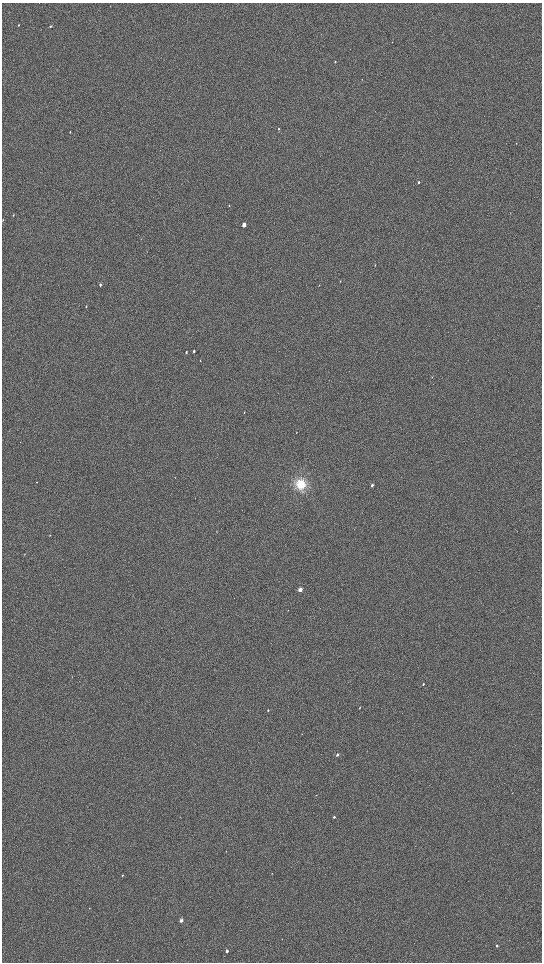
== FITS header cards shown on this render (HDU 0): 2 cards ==
NAXIS1  =                 1080 / length of data axis 1
NAXIS2  =                 1920 / length of data axis 2

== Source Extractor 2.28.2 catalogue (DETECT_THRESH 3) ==
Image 1080 x 1920 px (HDU 0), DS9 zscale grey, zoomed out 1/2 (1 PNG px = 2 x 2 image px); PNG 544 x 964 px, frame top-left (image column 1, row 1919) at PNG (2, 3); no overlay
Background 900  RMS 120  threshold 366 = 3 sigma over >= 5 px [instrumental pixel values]
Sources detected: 32; all 32 listed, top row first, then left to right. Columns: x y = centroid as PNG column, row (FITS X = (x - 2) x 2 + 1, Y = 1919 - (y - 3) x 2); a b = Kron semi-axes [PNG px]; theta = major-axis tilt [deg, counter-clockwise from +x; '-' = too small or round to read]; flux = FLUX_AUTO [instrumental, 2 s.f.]
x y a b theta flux
19 25 3 2 - 10000
50 26 3 2 - 17000
335 62 3 2 - 17000
279 129 3 2 - 15000
70 132 2 1 - 12000
419 182 3 2 - 26000
13 215 3 2 - 10000
3 220 2 2 - 9400
244 225 3 2 - 190000
340 281 3 2 - 10000
100 285 3 2 - 32000
86 307 2 2 - 9500
194 351 3 2 - 27000
186 352 3 2 - 18000
200 361 3 2 - 8800
244 413 3 2 - 8700
296 432 3 2 - 8000
37 482 2 2 - 7400
301 484 12 11 - 410000
372 485 3 2 - 43000
50 535 3 2 - 9200
300 590 3 2 - 180000
423 684 3 2 - 21000
360 708 2 2 - 10000
268 710 3 2 - 20000
337 755 3 2 - 48000
334 817 2 2 - 40000
272 873 2 1 - 7900
122 875 2 2 - 19000
181 920 2 2 - 110000
497 946 2 2 - 43000
227 951 2 2 - 63000